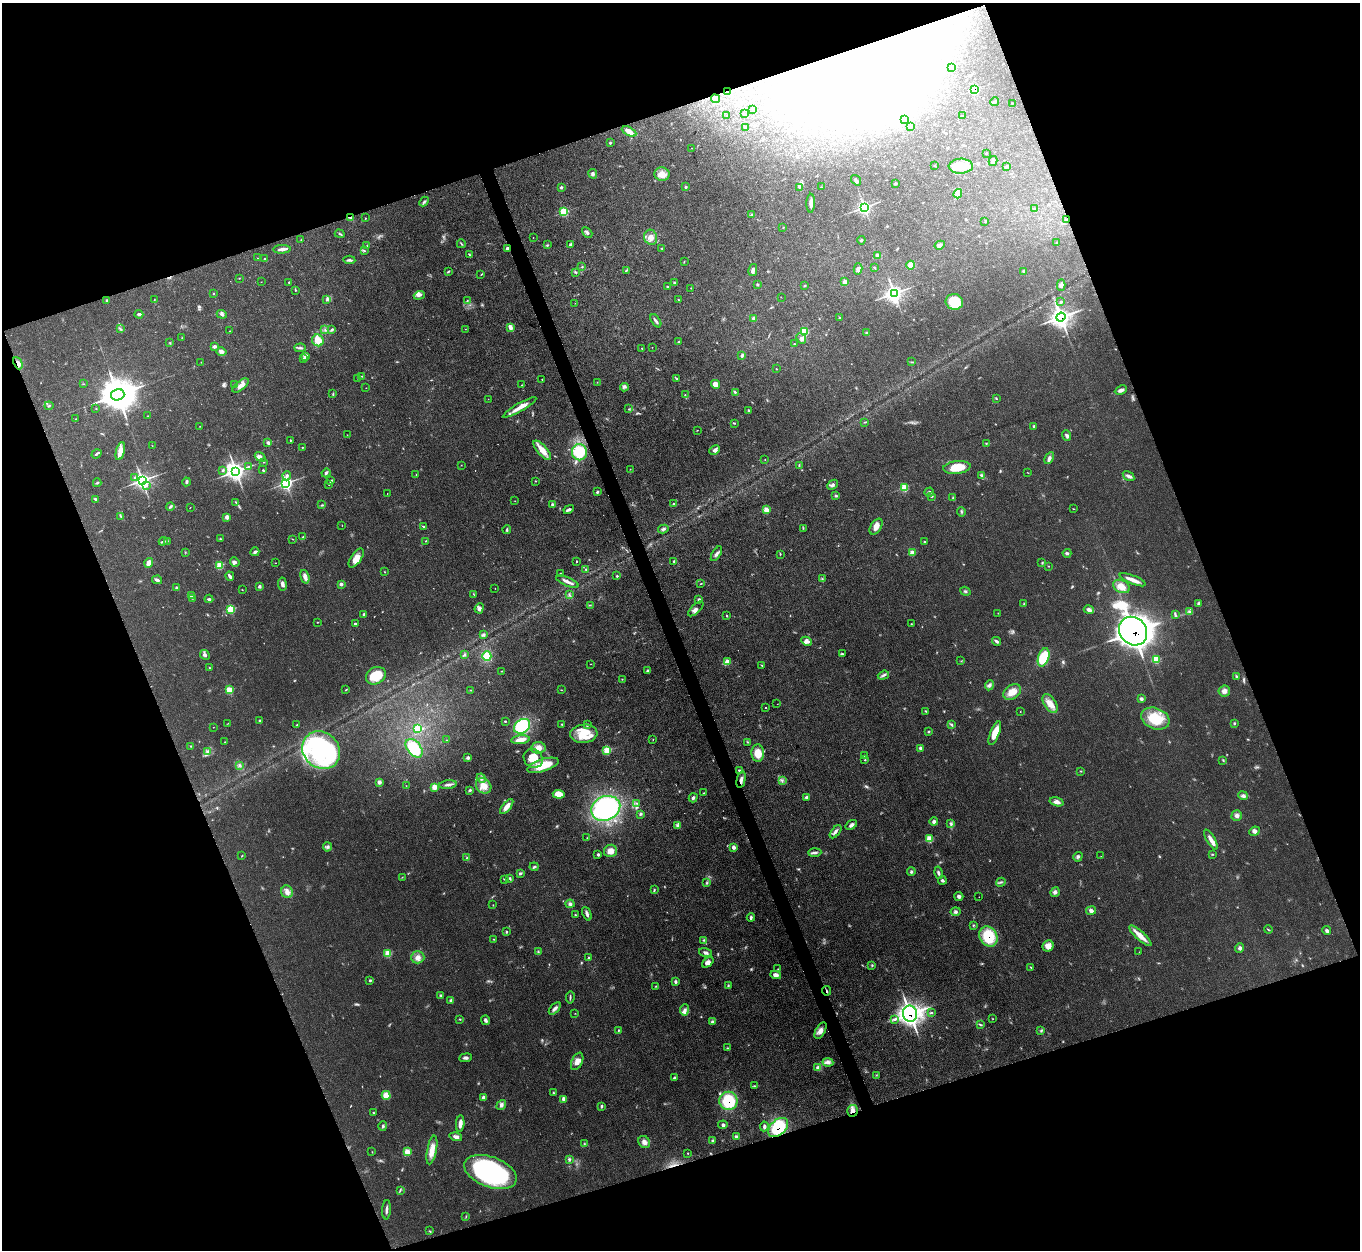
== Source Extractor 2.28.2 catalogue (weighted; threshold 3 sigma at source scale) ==
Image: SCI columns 1-5430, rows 279-5268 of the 5432 x 5415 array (HDU 1 of 3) = the unmasked area's bounding box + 8 px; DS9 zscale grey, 4 x 4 block average (1 PNG px = mean of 4 x 4 image px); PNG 1362 x 1252 px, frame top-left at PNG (2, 3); each listed source drawn as its Kron ellipse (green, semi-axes under 4 px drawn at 4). Shown black and unused: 40% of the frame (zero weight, under 3 of 4 exposures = <1% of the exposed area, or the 3 px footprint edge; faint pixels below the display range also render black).
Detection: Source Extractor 2.28.2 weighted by HDU 2 'WHT'. Background 0.0638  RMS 0.0063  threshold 0.0284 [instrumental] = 3 sigma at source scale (4.5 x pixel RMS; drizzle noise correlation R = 1.50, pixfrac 1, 0.05/0.05 arcsec/px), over >= 5 px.
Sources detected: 572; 13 too faint to see at this stretch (4 x 4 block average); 6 inside a brighter object's white glare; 4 cosmic-ray / hot-pixel residue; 1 long thin detection or spike segment (spike, bleed or trail) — neither listed nor drawn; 6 coinciding with a brighter row at this scale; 25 inside a brighter listed object's ellipse — not listed separately; of the other 517, all 500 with FLUX_AUTO >= 0.917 (the completeness limit of this list) listed and drawn (17 fainter detections not listed), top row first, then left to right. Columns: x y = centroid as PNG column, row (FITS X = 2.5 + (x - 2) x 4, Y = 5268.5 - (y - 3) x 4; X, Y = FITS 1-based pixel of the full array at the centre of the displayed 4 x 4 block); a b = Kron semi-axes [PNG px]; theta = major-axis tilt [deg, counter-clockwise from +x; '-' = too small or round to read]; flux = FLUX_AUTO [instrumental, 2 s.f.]
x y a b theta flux
952 67 3 2 - 13
974 89 3 3 - 79
728 92 2 2 - 8.4
715 99 4 3 - 13
994 102 5 2 - 9.4
1012 103 2 2 - 1.3
753 109 2 2 - 1.7
744 114 2 2 - 1.8
727 115 2 2 - 1.3
962 115 2 2 - 1.7
905 119 3 2 - 36
746 127 3 2 - 3.6
911 127 2 2 - 2.7
629 131 8 4 -27 27
610 143 3 2 - 4.7
691 148 2 2 - 0.95
986 154 2 2 - 1.5
993 161 5 2 - 8.4
934 165 2 2 - 1.4
961 166 12 7 2 70
1007 166 4 3 - 5.8
593 174 5 4 - 8.8
662 174 7 7 - 38
856 180 6 2 -53 7.6
895 183 2 2 - 4.8
561 187 3 3 - 5.2
686 187 2 2 - 5
799 187 2 2 - 2.1
821 187 2 2 - 1.4
958 194 4 3 - 11
424 201 5 2 - 7.3
811 203 9 3 88 16
864 207 3 3 - 470
1035 209 3 2 - 1.8
564 212 2 2 - 180
752 215 3 2 - 6.8
350 218 3 2 - 4.5
365 218 2 2 - 1.2
1066 220 3 2 - 2.4
985 221 2 2 - 2.4
783 227 2 2 - 1.5
587 233 6 3 -43 8.2
340 234 5 2 - 4
533 237 2 2 - 1.2
651 237 8 6 -72 26
301 240 2 2 - 1.7
861 240 4 2 - 3.7
1057 243 3 2 - 2.7
461 244 4 2 - 4.1
570 244 3 2 - 9.3
547 245 3 2 - 3.6
940 245 5 3 - 8.3
367 246 2 2 - 1.2
507 248 2 2 - 18
662 248 4 2 - 2.1
282 249 9 3 2 16
365 251 2 2 - 2.7
470 255 3 2 - 3.5
877 255 2 2 - 21
257 258 2 2 - 1.1
264 259 2 2 - 8.7
349 260 6 2 -5 8
684 262 2 2 - 1.6
911 265 4 3 - 31
582 267 3 2 - 2.9
875 267 4 2 - 2
858 269 6 3 77 9.1
626 270 3 2 - 3.1
753 270 6 3 78 13
448 271 4 2 - 4.5
1024 271 3 2 - 4.4
575 272 3 2 - 3.9
481 274 2 2 - 2.4
239 278 2 2 - 1.2
261 282 2 2 - 1.4
289 282 2 2 - 1.9
845 282 2 2 - 30
674 283 4 3 - 5
757 284 2 2 - 7.8
1061 285 5 3 - 8.7
805 286 3 2 - 2.2
667 287 2 2 - 5.7
691 288 2 2 - 2
295 290 3 2 - 2.9
213 293 2 2 - 2.7
894 293 4 4 - 900
419 295 5 3 - 9.8
781 297 2 2 - 1.1
154 299 2 2 - 1.2
326 300 3 3 - 5.3
467 300 2 2 - 1.4
678 300 2 2 - 1.5
107 301 2 2 - 14
954 302 9 8 - 130
1061 302 3 2 - 3.5
575 303 2 2 - 0.92
139 314 4 2 - 9.4
222 314 5 3 - 8.4
1061 317 5 4 - 1400
754 318 2 2 - 15
840 318 2 2 - 1.9
656 321 7 2 -55 11
510 327 4 2 - 30
120 329 3 2 - 4
465 329 2 2 - 1.1
325 330 2 2 - 2.3
332 330 3 2 - 7.3
230 331 2 2 - 1.9
804 332 3 2 - 150
866 332 3 2 - 3.5
182 338 2 2 - 1.7
801 338 5 4 - 12
318 340 6 5 - 49
679 341 3 2 - 2.8
170 343 2 2 - 1.7
794 344 2 2 - 2.3
214 347 3 2 - 14
652 347 2 2 - 1
300 348 5 2 - 8
642 348 2 2 - 2.6
222 352 5 4 - 13
305 356 4 3 - 18
742 356 3 3 - 5.8
303 359 2 2 - 6.7
201 362 2 2 - 1.4
912 362 4 2 - 3.2
18 363 6 3 -65 19
776 369 2 2 - 1.5
362 376 2 2 - 1.7
358 378 2 2 - 1.1
542 379 2 2 - 1.6
677 379 3 2 - 2
597 382 2 2 - 0.97
83 384 2 2 - 1.7
235 384 2 2 - 1.7
715 384 4 3 - 29
240 385 10 4 38 23
522 385 2 2 - 1.9
624 387 4 2 - 6.6
366 388 2 2 - 0.97
1121 390 6 3 25 15
735 392 3 2 - 3.9
333 394 3 2 - 3.1
118 395 7 5 15 9600
685 395 2 2 - 2
996 398 3 2 - 3.2
488 399 2 2 - 0.95
49 406 4 2 - 4.5
520 407 19 3 29 42
96 409 2 2 - 1.8
629 409 3 2 - 2.9
749 410 3 2 - 4.5
148 416 2 2 - 1.5
75 419 2 2 - 1.6
865 422 2 2 - 1.9
734 423 3 2 - 2
200 426 2 2 - 1.2
1034 426 2 2 - 6.2
697 430 2 2 - 1.4
347 435 2 2 - 1.1
1066 436 5 2 - 8.1
290 440 3 2 - 2.7
268 443 4 3 - 8.3
986 443 2 2 - 2.4
152 446 2 2 - 0.97
302 447 2 2 - 2.1
542 450 12 5 -49 45
715 450 5 4 - 13
120 451 9 4 76 29
579 452 8 7 - 120
96 454 5 2 - 5.8
260 457 6 3 -37 11
1049 458 6 3 63 12
765 459 2 2 - 1.1
264 462 2 2 - 1.9
461 465 2 2 - 1.5
799 465 2 2 - 2.4
248 467 2 2 - 2.8
957 467 14 6 7 76
630 469 2 2 - 1.3
223 470 3 2 - 5
263 470 2 2 - 3
236 471 3 3 - 2200
326 473 4 2 - 8.1
1028 473 2 2 - 1.3
416 474 2 2 - 1.7
287 476 4 2 - 15
981 476 3 2 - 3.7
1128 476 6 3 -32 12
135 477 2 2 - 4.1
142 480 3 3 - 1500
331 481 3 2 - 4.9
535 481 2 2 - 2
186 482 4 3 - 6.9
97 483 4 2 - 4
286 483 3 2 - 1100
147 485 3 2 - 4.5
329 485 2 2 - 1.2
832 485 6 3 43 9.4
904 488 2 2 - 91
597 492 3 2 - 4.8
929 492 5 2 - 5.8
387 494 2 2 - 1.2
836 496 3 3 - 5.1
931 496 3 2 - 2.8
953 498 3 2 - 4.2
96 499 3 2 - 6.1
515 501 2 2 - 1.1
236 502 3 2 - 2.6
673 504 3 2 - 3.6
322 505 3 2 - 4.3
553 505 2 2 - 21
170 507 4 3 - 5.4
190 507 2 2 - 1.2
569 509 5 2 - 9.3
1074 509 2 2 - 1.4
766 510 2 2 - 64
961 512 5 2 - 3.6
121 516 3 2 - 3.8
227 517 2 2 - 41
342 525 2 2 - 1.2
423 526 4 2 - 4.4
876 527 9 5 57 26
803 528 2 2 - 1.7
663 529 5 3 - 7.7
507 530 4 2 - 5
303 537 2 2 - 3
220 539 3 2 - 3.2
292 539 2 2 - 1.4
163 541 5 2 - 6.1
167 541 2 2 - 1.3
426 541 2 2 - 1.7
924 542 2 2 - 3.5
185 552 2 2 - 1.2
255 552 4 3 - 10
912 553 2 2 - 36
1067 553 4 3 - 7.1
716 554 8 3 58 13
780 554 3 2 - 2.1
356 558 11 5 55 36
577 561 2 2 - 2.9
674 561 2 2 - 5
235 562 5 4 - 9.1
149 563 5 3 - 31
275 563 2 2 - 1
1042 563 3 2 - 2.1
219 565 2 2 - 140
1048 566 2 2 - 2.1
586 569 2 2 - 4.2
385 572 2 2 - 1.7
561 574 2 2 - 3
230 576 5 2 - 12
617 576 2 2 - 7.2
305 577 7 3 -74 26
822 579 3 2 - 3.3
157 580 5 3 - 8.8
1133 580 14 3 -21 31
567 582 12 2 -23 17
282 584 6 4 -83 12
341 584 2 2 - 25
700 584 2 2 - 1.4
259 586 2 2 - 18
1121 586 9 6 -25 38
176 588 2 2 - 14
495 588 2 2 - 1.1
242 590 2 2 - 1.7
965 591 5 2 - 5.8
569 594 3 2 - 2.6
191 595 3 3 - 5.2
474 595 2 2 - 1.4
192 598 3 2 - 3.6
209 599 4 3 - 5.2
699 599 2 2 - 12
1199 603 3 3 - 4.8
1024 604 3 2 - 2.7
590 605 2 2 - 1.6
479 608 5 4 - 11
231 609 2 2 - 180
696 609 10 4 44 13
1089 610 5 4 - 12
1189 611 3 3 - 6.8
998 613 2 2 - 1.2
364 614 2 2 - 11
1175 614 3 2 - 4.9
727 616 3 2 - 3
317 622 2 2 - 1.6
355 624 2 2 - 7.3
911 624 2 2 - 1.6
1133 631 15 13 -49 4800
483 634 3 3 - 5.5
806 641 5 4 - 19
996 641 5 2 - 9.3
842 654 4 2 - 3.8
205 655 5 3 - 9.8
465 655 4 2 - 2.7
487 656 5 4 - 70
1044 657 9 5 72 140
1156 659 4 3 - 52
961 661 2 2 - 1.9
727 662 2 2 - 44
591 664 2 2 - 1.2
762 665 2 2 - 1.8
209 668 2 2 - 2.5
502 671 3 2 - 2.1
648 671 2 2 - 13
883 675 6 3 20 8.8
376 676 10 8 28 98
1236 676 3 2 - 3.7
622 679 2 2 - 1.4
989 685 5 3 - 9.1
346 689 3 2 - 2.6
229 690 2 2 - 98
471 690 2 2 - 1.1
561 690 3 2 - 1.8
1224 691 6 5 - 17
1012 692 9 6 34 48
1141 699 3 2 - 9.1
1050 703 10 5 -57 36
777 704 2 2 - 1.2
765 708 2 2 - 7.1
925 711 3 2 - 3
1020 711 2 2 - 1.2
1155 718 15 10 -21 120
260 721 2 2 - 10
505 721 2 2 - 3.9
228 723 2 2 - 1.4
1234 723 3 2 - 3.6
562 724 3 2 - 3
951 724 4 2 - 6.8
297 725 2 2 - 3.7
587 725 3 2 - 6.2
522 726 9 6 35 280
213 727 2 2 - 1.1
417 729 3 3 - 47
928 732 3 2 - 3.4
995 733 13 4 69 57
584 734 13 9 4 65
447 740 2 2 - 1.8
521 740 9 4 6 35
653 740 2 2 - 1.1
225 742 2 2 - 1.3
747 742 2 2 - 2.4
191 746 3 2 - 2.1
414 748 11 6 -51 150
538 748 7 5 4 24
921 748 3 2 - 12
321 750 20 17 -44 640
607 750 2 2 - 95
207 752 3 2 - 6.9
758 753 8 6 -86 54
865 756 2 2 - 2.9
468 758 3 3 - 7.8
533 758 10 9 - 62
865 760 2 2 - 2.6
1223 760 3 2 - 3.3
240 765 2 2 - 4.2
543 765 16 6 17 100
739 770 3 2 - 2.7
1080 771 2 2 - 1.5
481 778 5 3 - 9.6
741 780 8 3 77 16
782 780 2 2 - 2.1
379 782 3 3 - 13
448 785 9 3 7 13
406 786 2 2 - 1.1
484 786 8 7 - 40
434 787 2 2 - 73
470 790 3 2 - 6.4
703 793 2 2 - 2.5
559 794 6 4 -4 50
1243 796 5 3 - 11
807 797 2 2 - 12
693 798 5 3 - 8.2
1056 802 7 4 -15 20
636 803 2 2 - 2.6
507 807 9 4 50 33
606 808 15 12 25 580
640 814 3 3 - 5.1
1237 815 5 5 - 14
934 822 4 3 - 8.1
950 823 3 2 - 4.7
677 825 3 3 - 6.5
851 825 6 3 34 13
1254 831 5 4 - 14
836 832 8 2 51 11
587 838 2 2 - 1.6
929 839 4 3 - 45
1211 840 11 4 -60 24
327 847 4 2 - 5.4
733 847 4 3 - 12
610 851 6 6 - 31
815 852 7 3 2 11
598 854 2 2 - 9.8
1213 855 2 2 - 1.7
242 856 3 2 - 2.1
1101 856 2 2 - 13
1078 857 5 3 - 7.4
466 858 2 2 - 1.7
534 867 4 3 - 6.1
911 872 4 3 - 6.1
520 873 4 3 - 6
938 873 6 3 -77 8.8
402 877 2 2 - 1.3
510 878 4 2 - 4.8
504 879 4 2 - 2.9
942 880 4 2 - 6.8
1001 882 5 2 - 4.4
706 883 2 2 - 2.3
654 890 4 2 - 4.4
287 892 6 5 - 21
1055 892 5 3 - 9.4
959 896 4 3 - 9.7
979 897 2 2 - 14
570 904 4 4 - 9
493 905 2 2 - 1.5
1091 910 5 3 - 13
956 912 5 3 - 8.8
587 914 7 3 -69 11
575 915 3 2 - 2.3
751 917 4 3 - 6.1
973 925 3 2 - 4
1268 930 4 2 - 3.4
1327 931 4 3 - 8.5
506 932 2 2 - 4.3
988 936 11 8 -60 150
1140 936 14 4 -43 40
493 939 2 2 - 1.8
704 940 2 2 - 4.7
1048 946 6 5 - 35
1240 948 5 3 - 8.8
538 952 2 2 - 3.6
1139 952 2 2 - 3
388 953 3 2 - 75
705 953 6 3 -18 11
418 957 7 6 - 22
588 958 2 2 - 4.1
708 962 6 4 40 19
872 965 2 2 - 2.7
1031 967 4 2 - 3.1
778 969 2 2 - 2.7
776 975 5 4 - 16
370 980 2 2 - 5.2
675 982 3 3 - 7.9
656 986 2 2 - 2.2
728 986 4 2 - 4.9
827 991 5 2 - 4.1
440 995 3 2 - 5.3
570 997 6 2 84 6.7
451 1000 4 3 - 8.5
555 1008 7 3 47 14
684 1010 5 4 - 13
932 1012 2 2 - 2.6
575 1013 2 2 - 1.5
910 1014 8 7 - 1300
459 1019 2 2 - 1.7
993 1019 2 2 - 1.8
486 1020 5 3 - 9.2
895 1020 3 2 - 5.1
712 1022 4 3 - 5.4
980 1025 4 2 - 4.1
618 1030 2 2 - 2.8
1041 1030 3 2 - 3.5
820 1031 9 4 61 20
727 1048 2 2 - 2.6
466 1058 6 3 7 11
577 1061 9 5 65 23
828 1062 5 4 - 14
818 1068 3 3 - 16
876 1075 2 2 - 1.6
674 1078 3 3 - 6.9
754 1086 3 2 - 3.7
554 1093 3 2 - 2.7
386 1095 4 4 - 48
483 1097 4 2 - 10
563 1099 3 3 - 14
728 1101 9 9 - 200
501 1105 5 3 - 13
602 1106 3 2 - 6.4
852 1111 6 5 - 21
373 1113 2 2 - 2.2
460 1124 8 3 85 27
723 1125 4 2 - 6.9
383 1126 5 2 - 5.4
764 1126 5 3 - 7.9
778 1127 11 7 44 180
736 1136 4 2 - 7
456 1137 6 3 -17 16
712 1140 4 2 - 3.9
644 1142 6 5 - 18
584 1144 3 2 - 2.3
432 1150 15 4 79 43
372 1152 2 2 - 1.2
407 1152 4 3 - 31
687 1153 2 2 - 1.3
569 1159 3 2 - 6.4
490 1172 27 15 -20 640
400 1190 4 2 - 3.9
387 1210 9 2 86 12
466 1217 3 2 - 1.9
430 1231 2 2 - 2.2
Overlapping masked pixels (flux is a lower limit): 15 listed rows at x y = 974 89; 728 92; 350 218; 1066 220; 507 248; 1061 317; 18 363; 1133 631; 741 780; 988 936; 827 991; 910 1014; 728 1101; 852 1111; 778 1127
Diffuse or blended objects may show on this block-average render without a row.